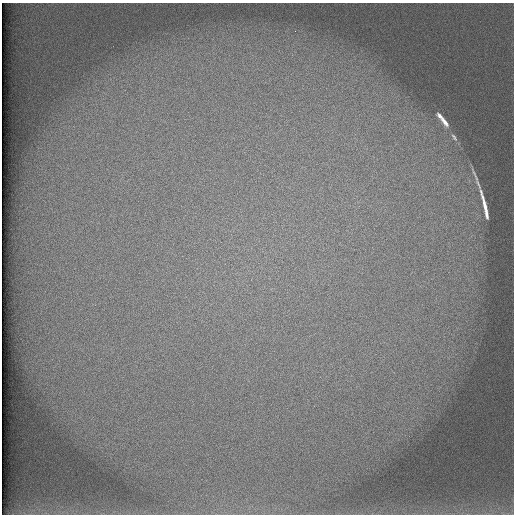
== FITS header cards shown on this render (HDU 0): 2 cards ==
NAXIS1  =                  512 /
NAXIS2  =                  512 /

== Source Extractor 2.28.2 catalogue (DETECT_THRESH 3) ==
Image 512 x 512 px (HDU 0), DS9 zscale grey, 1 PNG px = 1 image px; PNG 516 x 516 px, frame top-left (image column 1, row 512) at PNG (2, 3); no overlay
Background 101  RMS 3.1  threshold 9.25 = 3 sigma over >= 5 px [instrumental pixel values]
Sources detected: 3; all 3 listed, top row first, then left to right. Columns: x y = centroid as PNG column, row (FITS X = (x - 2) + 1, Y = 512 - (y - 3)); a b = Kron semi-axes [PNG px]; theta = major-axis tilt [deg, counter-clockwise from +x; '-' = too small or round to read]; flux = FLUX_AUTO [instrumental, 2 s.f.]
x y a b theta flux
443 120 23 6 -51 2200
454 137 13 5 -58 800
485 206 41 4 -75 3600